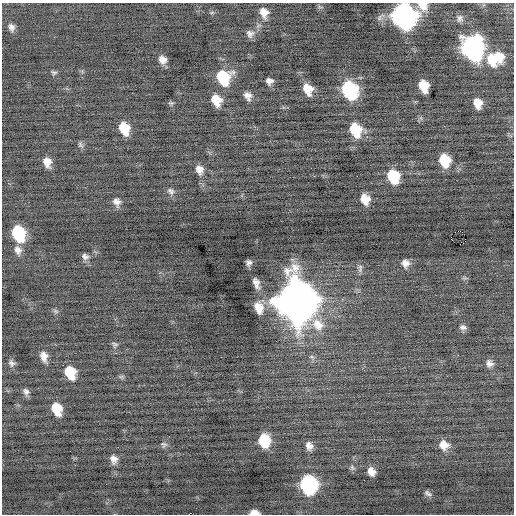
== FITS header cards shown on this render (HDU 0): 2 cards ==
NAXIS1  =                  512 / Axis length
NAXIS2  =                  512 / Axis length

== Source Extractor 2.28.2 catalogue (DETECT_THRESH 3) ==
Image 512 x 512 px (HDU 0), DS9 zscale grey, 1 PNG px = 1 image px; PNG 516 x 516 px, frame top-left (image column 1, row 512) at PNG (2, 3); no overlay
Background -0.0502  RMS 0.72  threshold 2.17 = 3 sigma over >= 5 px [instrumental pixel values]
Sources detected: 67; all 67 listed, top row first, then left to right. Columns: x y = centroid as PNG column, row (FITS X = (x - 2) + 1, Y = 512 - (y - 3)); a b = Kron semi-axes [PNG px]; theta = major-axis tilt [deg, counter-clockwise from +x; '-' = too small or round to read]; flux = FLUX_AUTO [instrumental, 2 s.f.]
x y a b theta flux
423 6 13 10 -45 600
320 7 9 3 -11 64
212 12 6 4 20 68
264 13 13 10 -65 530
404 16 14 12 -64 30000
460 18 10 8 82 190
11 27 10 8 -79 220
250 34 11 10 - 250
472 48 15 12 -71 17000
499 57 12 10 19 770
162 59 9 8 - 360
492 59 17 13 -40 1400
54 73 7 6 - 100
223 77 13 12 - 2500
269 81 7 6 - 230
424 86 10 8 -72 1200
308 89 11 8 -66 850
350 90 13 10 -63 6800
248 96 10 7 -64 300
216 100 11 8 -62 830
171 103 7 5 0 87
478 103 10 7 -73 650
124 128 11 8 -67 1200
355 130 13 10 -65 1800
80 145 10 6 -63 130
444 160 11 9 -72 1400
47 162 10 8 -71 500
199 170 10 8 -69 370
357 176 2 2 - 51
393 176 11 9 -69 2300
171 191 11 8 -44 190
365 199 9 7 -68 690
117 202 11 9 -59 280
460 231 3 2 - 2200
18 233 12 9 -67 3700
451 237 3 2 - 340
18 250 12 9 -64 320
85 256 8 7 - 190
249 263 6 5 - 160
405 263 9 9 - 290
360 268 12 6 -89 140
256 283 17 8 -69 360
295 301 17 15 -74 170000
259 308 14 10 -74 770
56 311 9 5 -27 110
318 324 18 14 -42 900
463 327 9 6 -8 170
115 344 8 6 -28 110
44 356 12 8 -74 400
312 357 7 4 0 89
12 363 9 7 -45 170
489 363 10 9 - 260
70 372 11 8 -65 1400
121 377 7 4 1 87
26 392 9 7 -56 180
57 409 11 8 -68 1200
264 440 10 9 - 2100
164 445 9 8 - 140
444 445 11 10 - 560
309 446 11 8 -68 290
114 459 11 8 -73 310
352 468 8 6 -50 110
371 471 8 7 - 400
308 485 11 10 - 9900
428 493 11 6 -30 150
254 513 8 4 2 500
189 514 2 2 - 1000
At the frame edge (FLAGS 8, measured only in part): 4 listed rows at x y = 423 6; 404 16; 254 513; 189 514